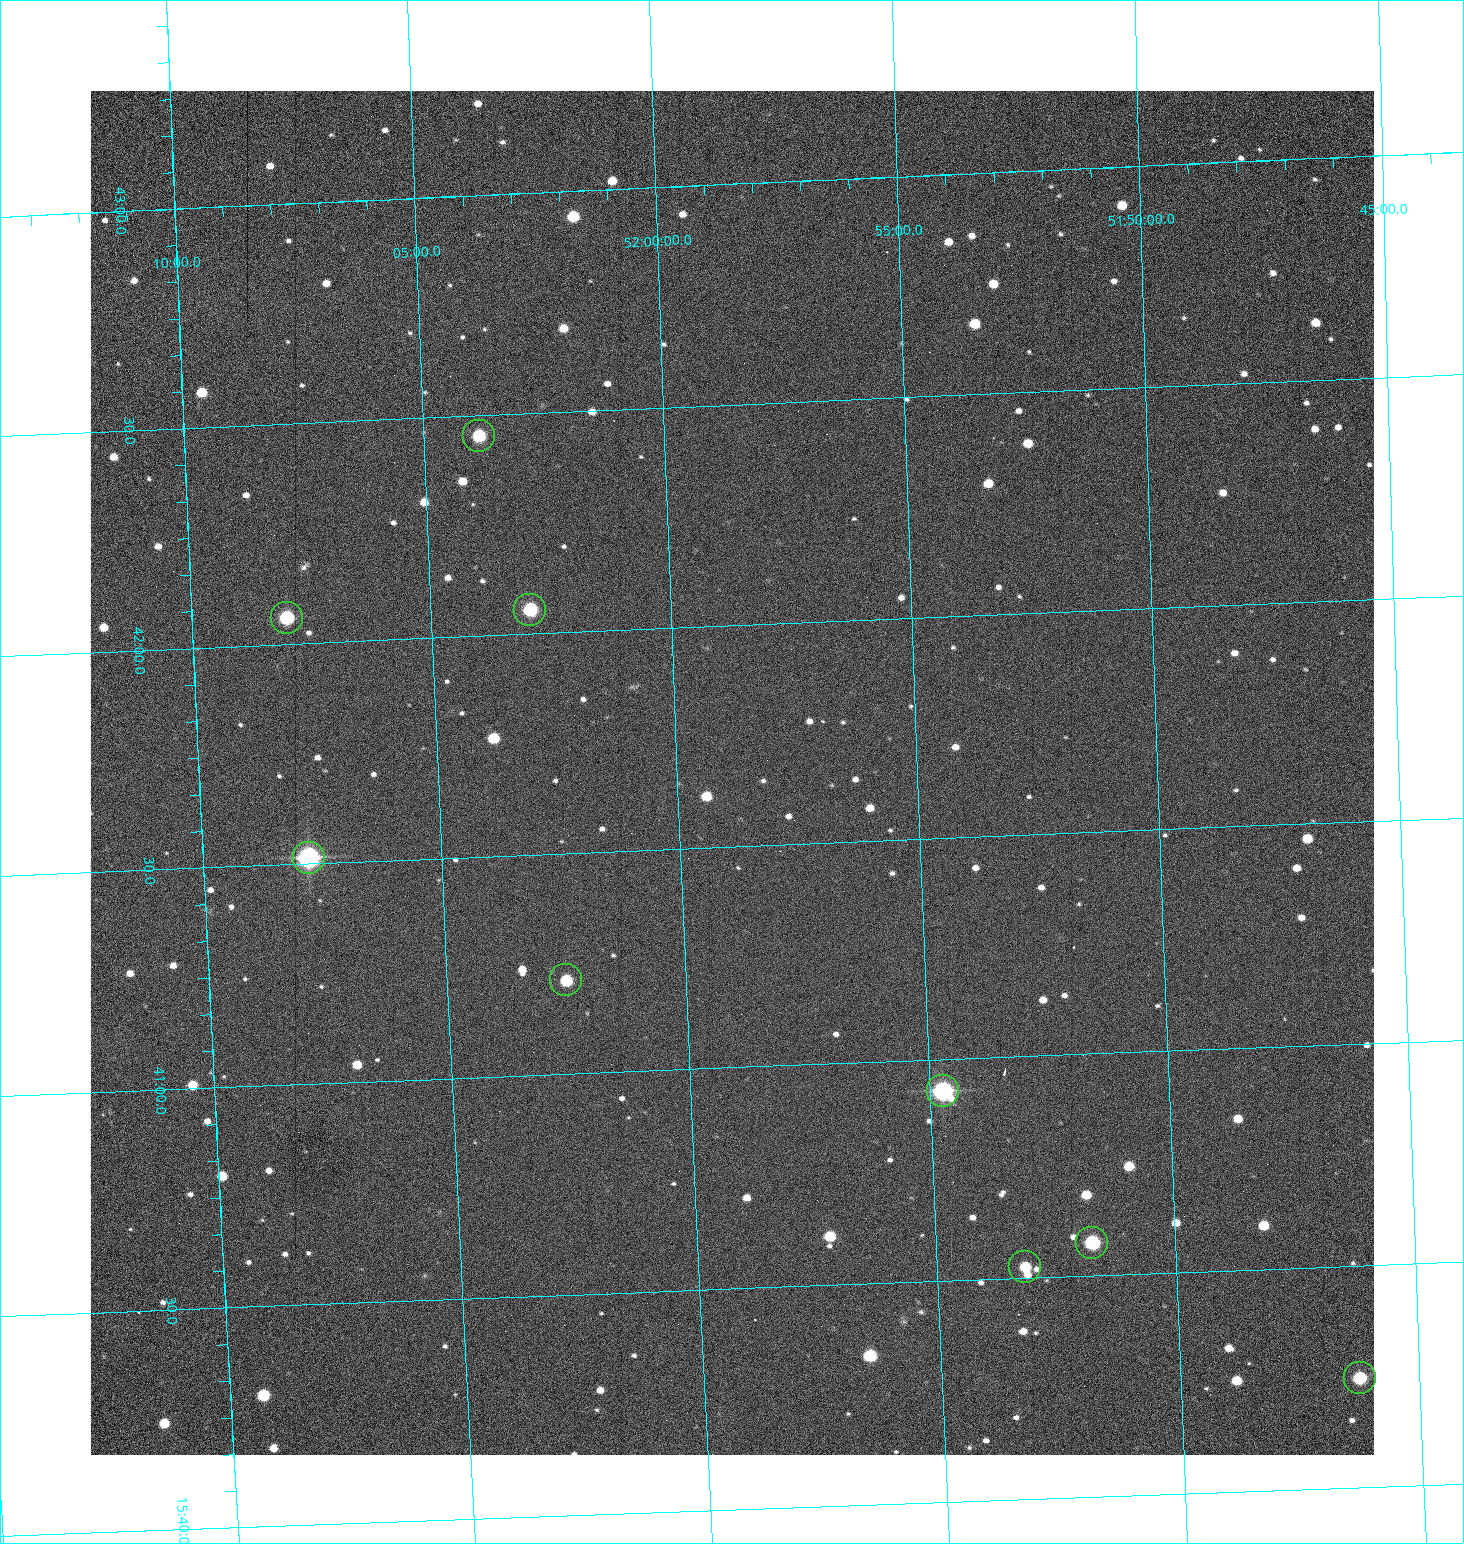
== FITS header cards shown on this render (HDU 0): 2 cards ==
NAXIS1  =                 1284 /fastest changing axis
NAXIS2  =                 1364 /next to fastest changing axis

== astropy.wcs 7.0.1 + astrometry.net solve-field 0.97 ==
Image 1284 x 1364 px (HDU 0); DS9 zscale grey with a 90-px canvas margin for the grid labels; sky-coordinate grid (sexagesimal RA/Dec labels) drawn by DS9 from the SOLVED WCS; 9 Tycho-2 reference stars matched to detected sources circled (green)
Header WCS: RA---TAN/DEC--TAN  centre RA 15:41:40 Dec +51:59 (235.42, +51.98 deg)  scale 1.26 arcsec/px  FOV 26.9' x 28.5'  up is +92 deg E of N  parity flipped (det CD > 0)
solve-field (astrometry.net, Tycho-2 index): VERIFIED the header's WCS against the Tycho-2 star catalogue (9 matches, 0 conflicts) and refined it, rather than solving blind
Solved WCS: RA---TAN-SIP/DEC--TAN-SIP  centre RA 15:41:40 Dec +51:59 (235.42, +51.98 deg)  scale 1.25 arcsec/px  FOV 26.8' x 28.5'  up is +92 deg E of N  parity flipped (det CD > 0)
The solver's refit moves the header's centre by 0.62 arcsec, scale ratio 0.9974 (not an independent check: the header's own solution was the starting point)
Tycho-2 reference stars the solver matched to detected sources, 9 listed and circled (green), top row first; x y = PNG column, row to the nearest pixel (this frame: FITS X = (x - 90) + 1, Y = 1364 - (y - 91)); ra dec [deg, ICRS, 3 dp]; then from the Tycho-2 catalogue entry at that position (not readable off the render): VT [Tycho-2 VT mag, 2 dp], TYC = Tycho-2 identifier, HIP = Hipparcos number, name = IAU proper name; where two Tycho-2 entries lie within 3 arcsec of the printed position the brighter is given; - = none
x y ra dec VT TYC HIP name
479 436 235.614 +52.064 11.61 3489-1132-1 - -
530 610 235.514 +52.049 11.19 3489-1407-1 - -
287 618 235.515 +52.133 11.12 3489-1380-1 - -
309 858 235.378 +52.130 9.31 3489-1322-1 76850 -
566 980 235.303 +52.042 11.52 3489-958-1 - -
943 1091 235.232 +51.912 9.59 3489-824-1 - -
1092 1243 235.143 +51.862 10.97 3489-1016-1 - -
1025 1267 235.131 +51.886 12.29 3489-908-1 - -
1360 1378 235.062 +51.771 11.53 3489-1453-1 - -